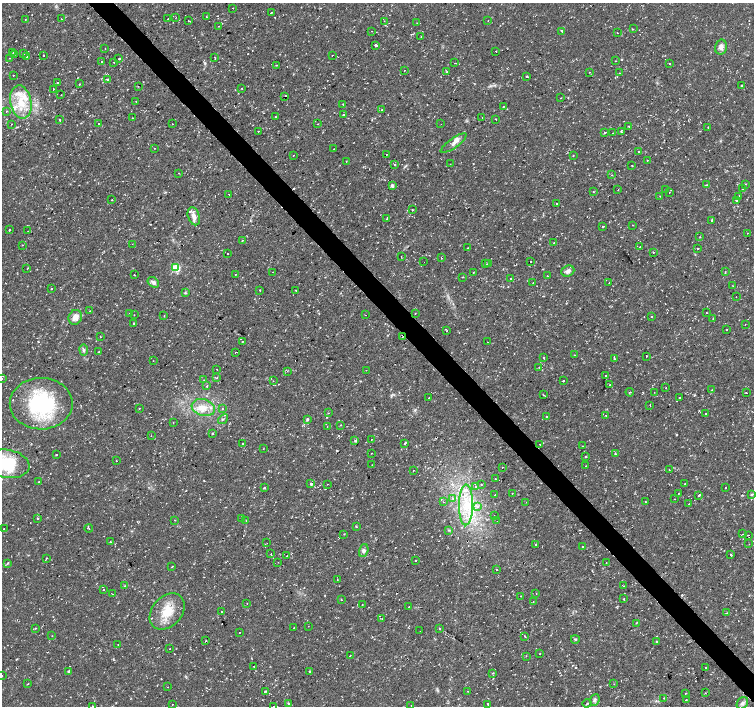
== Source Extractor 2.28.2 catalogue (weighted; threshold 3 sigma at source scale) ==
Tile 6 of 4 x 4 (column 2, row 2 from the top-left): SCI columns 1505-3008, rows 2958-4365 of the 6017 x 5986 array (HDU 1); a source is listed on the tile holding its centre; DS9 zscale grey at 2 x 2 block average (1 PNG px = mean of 2 x 2 image px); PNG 756 x 708 px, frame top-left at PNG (2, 3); each listed source drawn as its Kron ellipse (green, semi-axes under 4 px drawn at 4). Shown black and unused: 4% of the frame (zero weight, under 2 of 3 exposures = <1% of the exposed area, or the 3 px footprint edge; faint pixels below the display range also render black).
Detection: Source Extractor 2.28.2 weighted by HDU 2 'WHT'; one run over the whole footprint, this tile lists its part. Background 0.0198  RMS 0.003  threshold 0.0135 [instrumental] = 3 sigma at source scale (4.5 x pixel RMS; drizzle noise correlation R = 1.50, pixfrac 1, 0.0396/0.0396 arcsec/px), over >= 5 px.
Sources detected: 374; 1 inside a brighter object's white glare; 28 cosmic-ray / hot-pixel residue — neither listed nor drawn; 1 coinciding with a brighter row at this scale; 7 inside a brighter listed object's ellipse — not listed separately; the other 337 listed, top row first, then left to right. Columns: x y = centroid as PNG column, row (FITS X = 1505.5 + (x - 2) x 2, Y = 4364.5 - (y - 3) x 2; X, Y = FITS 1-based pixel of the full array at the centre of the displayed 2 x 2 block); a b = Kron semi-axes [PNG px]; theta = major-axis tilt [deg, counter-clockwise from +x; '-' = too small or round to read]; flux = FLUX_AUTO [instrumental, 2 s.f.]
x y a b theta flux
233 8 2 2 - 0.31
271 12 2 2 - 7.3
176 17 2 2 - 0.33
206 17 2 2 - 0.47
61 19 2 2 - 1.5
168 19 2 2 - 1.3
25 20 2 2 - 0.33
189 21 3 2 - 0.55
384 21 2 2 - 0.92
488 21 2 2 - 0.23
417 23 2 2 - 0.39
219 26 2 2 - 0.42
633 29 2 2 - 0.54
372 31 2 2 - 0.26
562 31 2 2 - 5.7
617 33 2 2 - 0.59
421 37 2 2 - 0.39
376 45 2 2 - 24
721 47 7 5 76 3.4
105 48 2 2 - 0.46
496 51 2 2 - 0.48
13 52 2 2 - 0.42
23 54 2 2 - 0.32
14 55 2 2 - 0.5
43 55 2 2 - 1.3
332 55 2 2 - 0.72
27 57 2 2 - 1.6
9 58 2 2 - 0.36
119 58 2 2 - 3.1
215 58 2 2 - 0.36
616 61 2 2 - 0.87
102 62 2 2 - 0.7
114 62 2 2 - 0.3
455 63 2 2 - 0.47
670 64 2 2 - 2.1
276 65 2 2 - 0.27
404 71 2 2 - 0.35
447 72 2 2 - 0.47
589 72 2 2 - 0.4
620 73 2 2 - 0.29
13 75 2 2 - 1.8
526 76 2 2 - 0.76
108 79 2 2 - 3.9
57 82 2 2 - 1.8
79 84 2 2 - 1.1
138 86 2 2 - 0.28
742 86 2 2 - 1.8
242 88 2 2 - 0.49
53 89 2 2 - 2.3
61 95 2 2 - 0.29
285 96 2 2 - 4.4
561 98 2 2 - 0.26
136 101 2 2 - 0.24
21 102 17 10 -79 17
343 104 3 2 - 0.3
503 107 2 2 - 1.7
382 109 2 2 - 0.82
7 111 2 2 - 0.71
343 115 2 2 - 2.7
275 117 3 2 - 0.39
482 117 2 2 - 0.28
132 118 2 2 - 0.35
496 119 2 2 - 0.76
60 120 2 2 - 2.9
11 124 2 2 - 0.41
98 124 2 2 - 0.85
172 124 2 2 - 0.36
318 124 2 2 - 0.47
441 124 2 2 - 0.25
629 126 2 2 - 0.73
708 127 2 2 - 0.51
258 131 2 2 - 1.2
605 132 2 2 - 1.5
621 132 2 2 - 1.2
613 133 2 2 - 0.41
454 143 15 5 35 4
154 148 2 2 - 0.37
334 149 2 2 - 0.31
639 152 3 2 - 0.52
386 154 2 2 - 0.53
573 155 2 2 - 0.49
293 156 2 2 - 0.78
647 160 2 2 - 0.31
346 161 2 2 - 0.46
394 164 3 2 - 0.52
450 164 2 2 - 0.23
632 166 2 2 - 0.43
179 173 2 2 - 0.65
612 175 2 2 - 0.3
745 184 2 2 - 0.46
707 185 2 2 - 0.31
392 186 4 3 - 1.7
742 189 3 2 - 1.7
618 190 2 2 - 0.23
666 190 3 2 - 0.33
593 192 2 2 - 0.35
669 192 2 2 - 0.24
229 194 2 2 - 0.25
660 196 3 2 - 0.36
739 196 3 2 - 0.55
112 199 2 2 - 0.24
737 201 2 2 - 2.4
557 204 2 2 - 3.6
412 210 2 2 - 0.39
194 216 9 5 -72 4.3
387 218 3 2 - 0.78
712 220 2 2 - 2
633 225 2 2 - 0.76
603 226 3 2 - 0.59
9 230 2 2 - 3.5
28 231 2 2 - 1.6
747 233 2 2 - 1.9
700 237 2 2 - 0.24
242 240 3 2 - 0.41
554 243 2 2 - 0.84
132 244 2 2 - 0.31
22 245 2 2 - 0.39
640 247 3 2 - 0.4
468 248 2 2 - 0.27
698 249 2 2 - 0.91
653 252 3 2 - 0.32
227 254 2 2 - 0.43
401 257 2 2 - 0.32
441 258 2 2 - 0.92
530 261 2 2 - 2.5
424 262 2 2 - 0.51
485 263 2 2 - 0.37
488 264 2 2 - 0.46
176 268 3 3 - 38
27 269 2 2 - 0.88
568 271 7 5 22 3
273 272 2 2 - 1.7
725 272 3 2 - 0.33
473 273 2 2 - 0.5
236 274 2 2 - 0.38
134 275 2 2 - 2.5
548 276 2 2 - 0.32
462 277 2 2 - 0.35
510 278 2 2 - 1.5
153 282 6 4 -35 2.1
533 283 2 2 - 0.71
609 283 3 2 - 0.45
733 286 2 2 - 0.4
51 289 2 2 - 0.5
260 290 2 2 - 2.1
296 290 2 2 - 1.9
185 293 3 3 - 0.69
736 297 2 2 - 0.34
89 311 2 2 - 0.29
129 313 2 2 - 0.43
706 313 2 2 - 0.46
415 314 2 2 - 0.47
134 315 2 2 - 0.29
164 315 2 2 - 0.47
366 315 2 2 - 1.3
75 317 8 6 61 5.9
651 317 2 2 - 0.33
713 318 2 2 - 0.31
134 323 2 2 - 1.2
745 324 2 2 - 0.24
727 329 2 2 - 0.32
447 331 2 2 - 0.45
100 337 2 2 - 0.37
402 337 2 2 - 0.19
242 342 2 2 - 1.4
487 342 2 2 - 0.7
84 350 5 4 - 1.5
99 352 2 2 - 1.4
235 352 2 2 - 0.55
575 355 2 2 - 0.4
646 356 2 2 - 1.5
544 358 2 2 - 3.7
614 358 2 2 - 1.4
153 361 2 2 - 0.25
539 367 2 2 - 0.24
217 370 2 2 - 0.56
366 370 2 2 - 0.35
287 371 2 2 - 0.34
606 376 2 2 - 1.7
217 378 2 2 - 0.59
2 379 2 2 - 0.45
204 380 2 2 - 0.34
273 381 2 2 - 0.23
563 381 2 2 - 2.9
610 385 2 2 - 1.1
207 386 3 2 - 0.53
666 388 2 2 - 0.81
712 390 3 2 - 0.37
630 392 4 2 - 0.34
654 392 2 2 - 0.2
746 393 2 2 - 0.51
543 395 2 2 - 0.67
429 398 2 2 - 0.42
679 398 2 2 - 0.43
41 404 31 26 -1 68
650 405 2 2 - 0.33
139 408 2 2 - 0.28
203 408 12 8 -17 8.8
222 409 2 2 - 2.2
328 413 2 2 - 0.29
706 413 2 2 - 0.62
606 415 2 2 - 4
547 416 2 2 - 1.4
223 419 5 2 - 0.71
307 419 3 3 - 0.96
173 423 2 2 - 0.31
340 425 3 2 - 0.46
327 426 2 2 - 0.28
213 433 3 2 - 0.61
151 436 2 2 - 0.26
371 439 2 2 - 0.31
355 441 4 3 - 0.7
242 443 2 2 - 0.61
405 443 2 2 - 1.7
540 444 2 2 - 0.24
582 446 2 2 - 1
263 449 2 2 - 0.44
371 453 2 2 - 0.25
615 453 2 2 - 0.71
56 455 2 2 - 0.62
586 457 2 2 - 0.77
116 461 2 2 - 2.1
7 464 23 14 -10 34
372 465 2 2 - 0.26
586 466 2 2 - 0.23
502 467 2 2 - 1.5
413 470 2 2 - 0.23
669 470 2 2 - 0.49
495 479 2 2 - 0.77
39 481 2 2 - 0.81
311 484 2 2 - 9.2
327 484 2 2 - 0.19
481 484 2 2 - 0.34
685 484 2 2 - 1.6
476 486 2 2 - 0.87
264 488 2 2 - 2.4
726 488 2 2 - 1.1
512 493 2 2 - 0.36
678 493 2 2 - 0.58
752 494 4 3 - 0.84
495 495 2 2 - 0.26
699 495 2 2 - 1.1
453 498 4 3 - 1.2
675 499 2 2 - 0.28
443 502 3 2 - 0.62
526 502 2 2 - 0.38
645 502 2 2 - 0.97
689 504 2 2 - 0.29
466 505 20 7 89 17
478 506 4 4 - 1.8
494 516 2 2 - 0.25
38 518 2 2 - 3.1
242 518 2 2 - 20
175 520 2 2 - 0.29
246 520 2 2 - 0.53
497 521 2 2 - 0.64
356 526 3 2 - 0.43
4 529 2 2 - 0.41
89 529 4 2 - 0.45
449 530 3 2 - 0.57
344 534 2 2 - 0.44
743 534 2 2 - 0.19
748 535 2 2 - 0.39
110 542 2 2 - 0.69
267 543 2 2 - 0.26
536 544 2 2 - 0.59
749 544 2 2 - 0.28
582 547 2 2 - 1.2
364 551 6 4 71 1.8
271 554 2 2 - 0.39
730 554 3 2 - 0.39
287 556 2 2 - 0.34
46 558 3 2 - 0.52
416 560 2 2 - 1.1
278 562 2 2 - 0.24
7 563 4 2 - 0.6
606 563 2 2 - 1.1
172 567 3 2 - 0.58
497 570 2 2 - 1.3
337 580 2 2 - 0.27
125 586 3 2 - 0.63
624 586 2 2 - 0.27
103 589 2 2 - 0.97
112 594 2 2 - 0.38
536 594 2 2 - 0.72
521 596 2 2 - 0.26
341 599 2 2 - 0.34
624 599 3 2 - 0.55
533 602 2 2 - 0.58
247 603 2 2 - 0.33
362 604 2 2 - 0.31
409 607 2 2 - 0.61
167 612 20 14 48 17
222 612 2 2 - 0.44
726 613 3 2 - 0.39
382 619 2 2 - 0.25
636 623 3 2 - 0.4
308 626 2 2 - 0.43
35 628 3 2 - 0.45
294 628 2 2 - 1.9
440 629 2 2 - 2.2
420 631 2 2 - 0.23
239 632 2 2 - 0.69
52 636 2 2 - 0.68
525 636 2 2 - 0.86
575 639 4 3 - 0.77
206 641 2 2 - 0.34
657 642 2 2 - 2.2
118 644 2 2 - 0.38
170 648 2 2 - 0.29
540 653 2 2 - 0.93
350 655 2 2 - 0.33
526 656 2 2 - 0.31
254 666 2 2 - 0.38
706 667 2 2 - 0.62
69 671 3 3 - 1
310 672 2 2 - 2
493 673 3 2 - 0.39
2 676 2 2 - 0.44
28 684 2 2 - 0.43
614 684 2 2 - 0.53
168 687 2 2 - 0.2
265 691 3 2 - 0.62
467 691 2 2 - 0.44
685 693 2 2 - 0.34
705 693 2 2 - 0.26
664 698 3 2 - 0.55
595 700 6 4 65 1.7
686 700 2 2 - 0.35
587 703 4 2 - 0.69
742 703 6 5 - 2.3
172 704 2 2 - 0.3
289 704 2 2 - 1.4
488 704 3 2 - 2.7
411 705 2 2 - 0.38
92 706 2 2 - 0.38
274 706 2 2 - 0.84
Overlapping masked pixels (flux is a lower limit): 2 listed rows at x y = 285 96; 606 415
Isophote crosses this tile's border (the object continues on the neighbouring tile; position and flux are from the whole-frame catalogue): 5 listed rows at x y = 2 379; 7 464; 2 676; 92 706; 274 706
Diffuse or blended objects may show on this block-average render without a row.